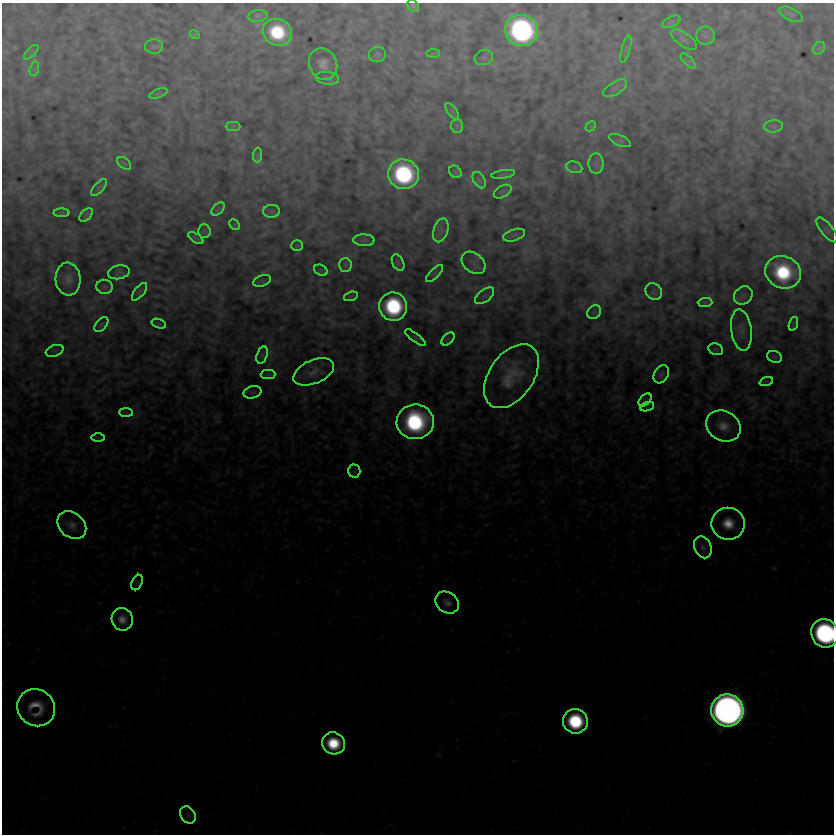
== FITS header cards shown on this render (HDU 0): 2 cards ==
NAXIS1  =                  832
NAXIS2  =                  832

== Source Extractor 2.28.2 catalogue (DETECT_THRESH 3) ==
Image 832 x 832 px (HDU 0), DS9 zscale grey, 1 PNG px = 1 image px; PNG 836 x 836 px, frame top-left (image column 1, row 832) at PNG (2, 3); each listed source drawn as its Kron ellipse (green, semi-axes under 4 px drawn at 4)
Background 2.86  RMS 1.5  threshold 4.6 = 3 sigma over >= 5 px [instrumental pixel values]
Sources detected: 103; all 103 listed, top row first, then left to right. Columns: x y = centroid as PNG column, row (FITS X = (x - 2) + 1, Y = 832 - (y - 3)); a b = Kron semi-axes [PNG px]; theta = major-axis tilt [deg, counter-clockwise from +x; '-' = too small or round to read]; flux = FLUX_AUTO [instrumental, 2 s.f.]
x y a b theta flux
413 6 7 5 -52 290
791 14 12 6 -26 360
258 16 10 6 6 320
671 22 9 5 26 270
521 30 16 15 - 48000
277 32 15 13 -24 9300
195 34 5 4 - 150
705 36 9 9 - 560
684 40 15 6 -35 500
154 46 9 7 2 340
819 48 7 5 44 270
626 49 14 4 74 330
31 52 9 3 45 190
377 54 8 7 - 330
433 54 7 4 1 160
484 58 9 7 15 340
688 61 9 3 -45 250
323 64 16 13 -64 1400
34 69 7 4 71 230
327 78 11 6 -7 360
615 88 13 6 31 450
158 93 9 3 21 180
452 111 9 4 -54 250
233 126 7 4 0 210
457 126 6 6 - 260
591 126 6 4 43 130
774 126 9 6 5 350
620 141 12 5 -23 240
257 155 7 4 88 190
124 163 8 5 -40 190
596 164 10 7 -90 480
574 167 8 5 -17 270
455 172 7 5 -46 180
403 174 15 14 - 21000
503 174 12 4 9 200
479 180 9 5 -60 270
99 187 10 5 48 230
503 192 9 5 30 270
218 209 8 4 44 220
271 211 8 6 1 260
62 213 8 4 0 130
86 215 8 5 45 180
235 225 6 4 -45 120
441 230 12 7 72 640
827 230 15 6 -51 440
204 231 6 6 - 200
514 235 11 5 18 280
196 238 9 3 -34 160
364 240 11 5 -1 280
297 246 6 5 - 150
398 262 9 5 -63 220
473 263 13 9 -40 770
345 265 7 6 - 290
321 270 7 5 -30 170
119 272 11 6 12 340
783 272 18 16 -25 11000
435 273 11 4 45 270
68 279 16 12 -85 1200
262 281 9 5 21 230
104 287 8 7 - 280
140 292 10 5 51 290
654 292 9 7 -48 330
743 295 10 8 39 410
351 296 7 4 19 170
484 296 11 6 38 370
705 302 7 4 1 220
393 306 14 14 - 15000
594 312 7 6 - 290
159 324 7 4 -19 200
793 324 7 4 71 170
101 325 8 5 49 230
741 330 21 10 -83 900
415 338 12 4 -37 240
448 339 8 4 45 220
716 349 7 5 -20 210
55 351 9 5 19 340
262 355 9 5 75 220
774 357 7 5 -22 170
314 372 21 12 23 1300
661 374 9 7 58 410
268 375 7 4 1 260
511 376 36 22 55 4400
766 382 7 4 19 120
252 392 9 6 15 250
645 400 8 4 44 200
647 407 7 4 18 210
126 413 7 4 0 160
415 422 18 17 - 21000
723 426 18 14 -29 1900
98 437 6 4 -1 140
354 471 6 6 - 200
728 524 17 16 - 3400
72 525 16 12 -42 1200
703 547 11 8 -66 560
137 582 8 5 64 190
447 602 12 10 -36 910
122 619 11 10 - 1500
825 633 14 13 - 39000
36 708 19 18 - 3200
727 710 16 16 - 210000
575 721 12 12 - 12000
333 743 12 11 - 6300
188 815 9 7 -58 320
At the frame edge (FLAGS 8, measured only in part): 2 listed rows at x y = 413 6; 825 633